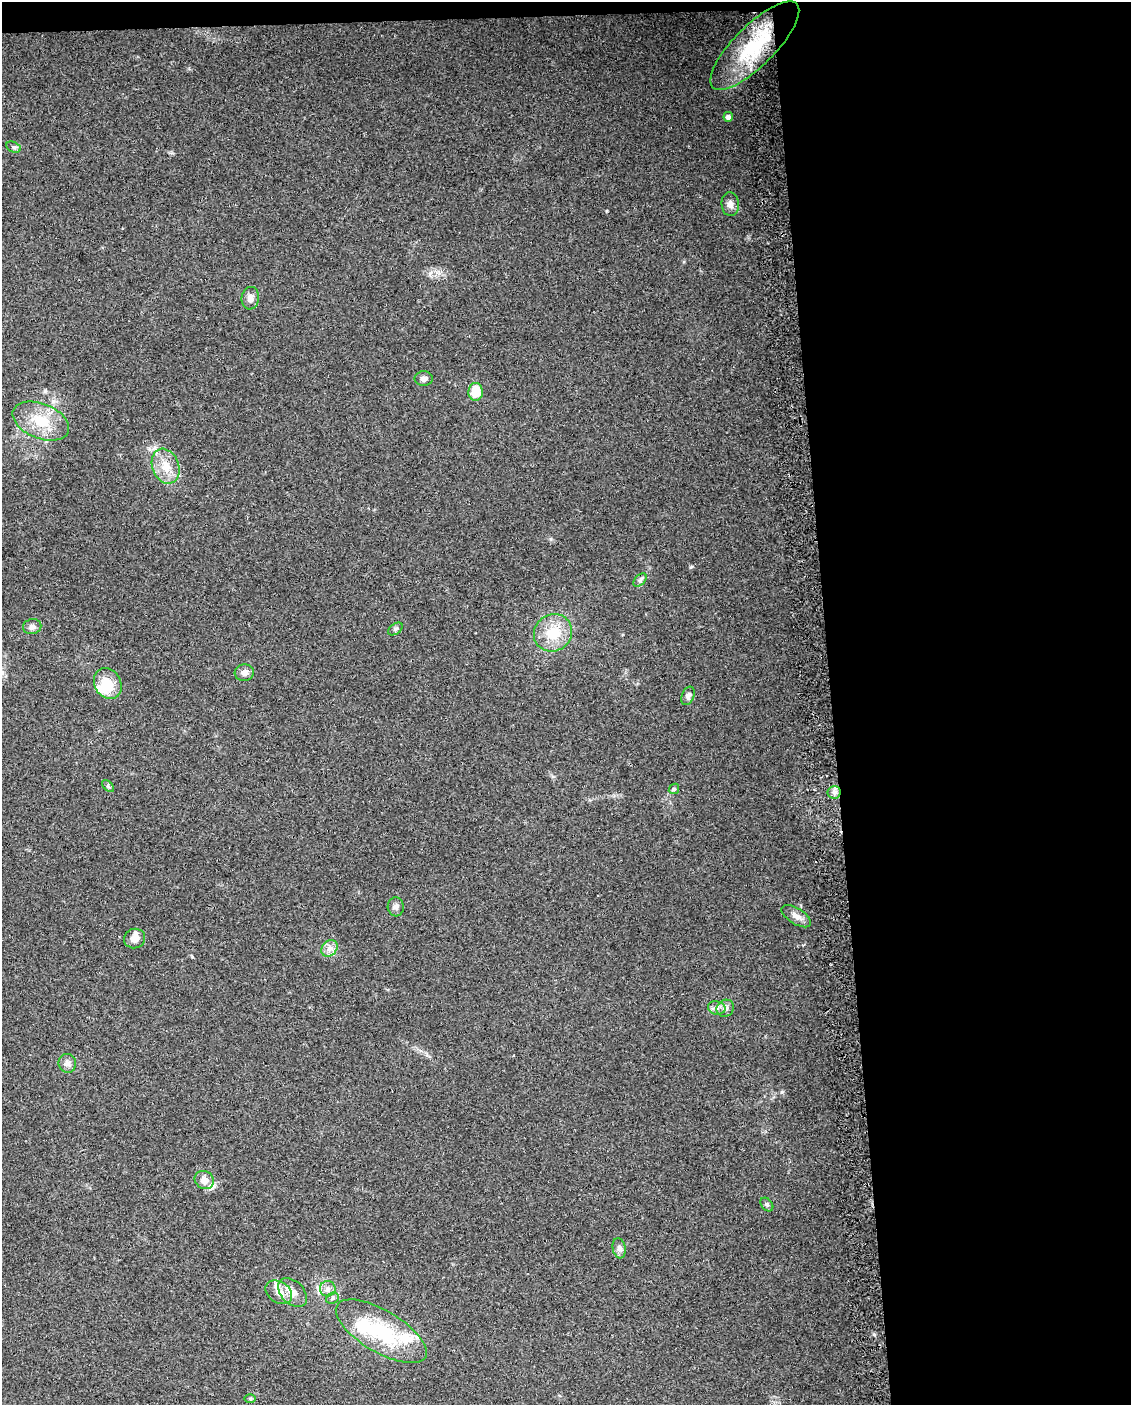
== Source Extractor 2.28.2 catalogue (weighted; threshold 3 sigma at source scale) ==
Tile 4 of 4 x 3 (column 4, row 1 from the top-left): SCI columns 3418-4546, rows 2854-4256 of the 4578 x 4261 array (HDU 1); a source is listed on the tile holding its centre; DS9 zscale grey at full resolution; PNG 1133 x 1407 px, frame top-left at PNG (2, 2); each listed source drawn as its Kron ellipse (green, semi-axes under 4 px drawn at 4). Shown black and unused: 27% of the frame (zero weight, under 2 of 3 exposures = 2% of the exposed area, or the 3 px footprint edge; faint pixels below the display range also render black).
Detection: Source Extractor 2.28.2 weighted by HDU 2 'WHT'; one run over the whole footprint, this tile lists its part. Background 0.102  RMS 0.01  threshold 0.045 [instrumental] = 3 sigma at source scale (4.5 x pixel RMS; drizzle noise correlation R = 1.50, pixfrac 1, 0.0396/0.0396 arcsec/px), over >= 5 px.
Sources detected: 40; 2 inside a brighter object's white glare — neither listed nor drawn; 3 inside a brighter listed object's ellipse — not listed separately; the other 35 listed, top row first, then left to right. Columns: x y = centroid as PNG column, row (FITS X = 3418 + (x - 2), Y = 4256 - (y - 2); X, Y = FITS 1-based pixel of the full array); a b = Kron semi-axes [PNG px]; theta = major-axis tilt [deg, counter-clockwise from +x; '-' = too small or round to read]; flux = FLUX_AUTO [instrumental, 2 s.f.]
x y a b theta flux
755 46 59 20 45 83
728 117 5 4 - 3.5
13 147 7 5 -25 2
730 204 12 8 -85 5.5
250 298 11 8 83 5.5
424 379 9 7 1 4.2
476 392 9 7 87 22
41 421 29 17 -22 31
166 466 18 13 -70 16
640 580 8 5 46 2.4
32 627 9 7 11 3.8
395 629 8 5 36 2.1
553 633 20 18 39 28
244 673 9 8 - 5.3
108 684 16 13 -61 22
688 696 9 6 68 3.9
108 786 7 4 -46 1.6
674 789 5 4 - 1.5
834 792 6 6 - 3.1
396 907 9 8 - 3.5
796 916 16 8 -32 6.6
135 939 11 9 24 8
329 948 9 7 46 5.3
717 1008 9 6 -12 3.7
725 1008 9 8 - 4.1
67 1063 9 8 - 4.7
204 1180 10 8 -34 7.9
767 1204 7 5 -49 1.9
619 1248 10 6 -80 3.5
328 1289 8 7 - 4.4
279 1292 14 10 -36 9.5
292 1292 17 11 -46 10
332 1298 6 5 - 2.4
381 1331 51 21 -31 72
250 1399 6 4 0 1.1
Overlapping masked pixels (flux is a lower limit): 1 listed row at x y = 755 46
Unlisted compact peaks at least as high as the median listed source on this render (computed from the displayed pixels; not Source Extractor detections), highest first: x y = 607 211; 782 1092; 691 567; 551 539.